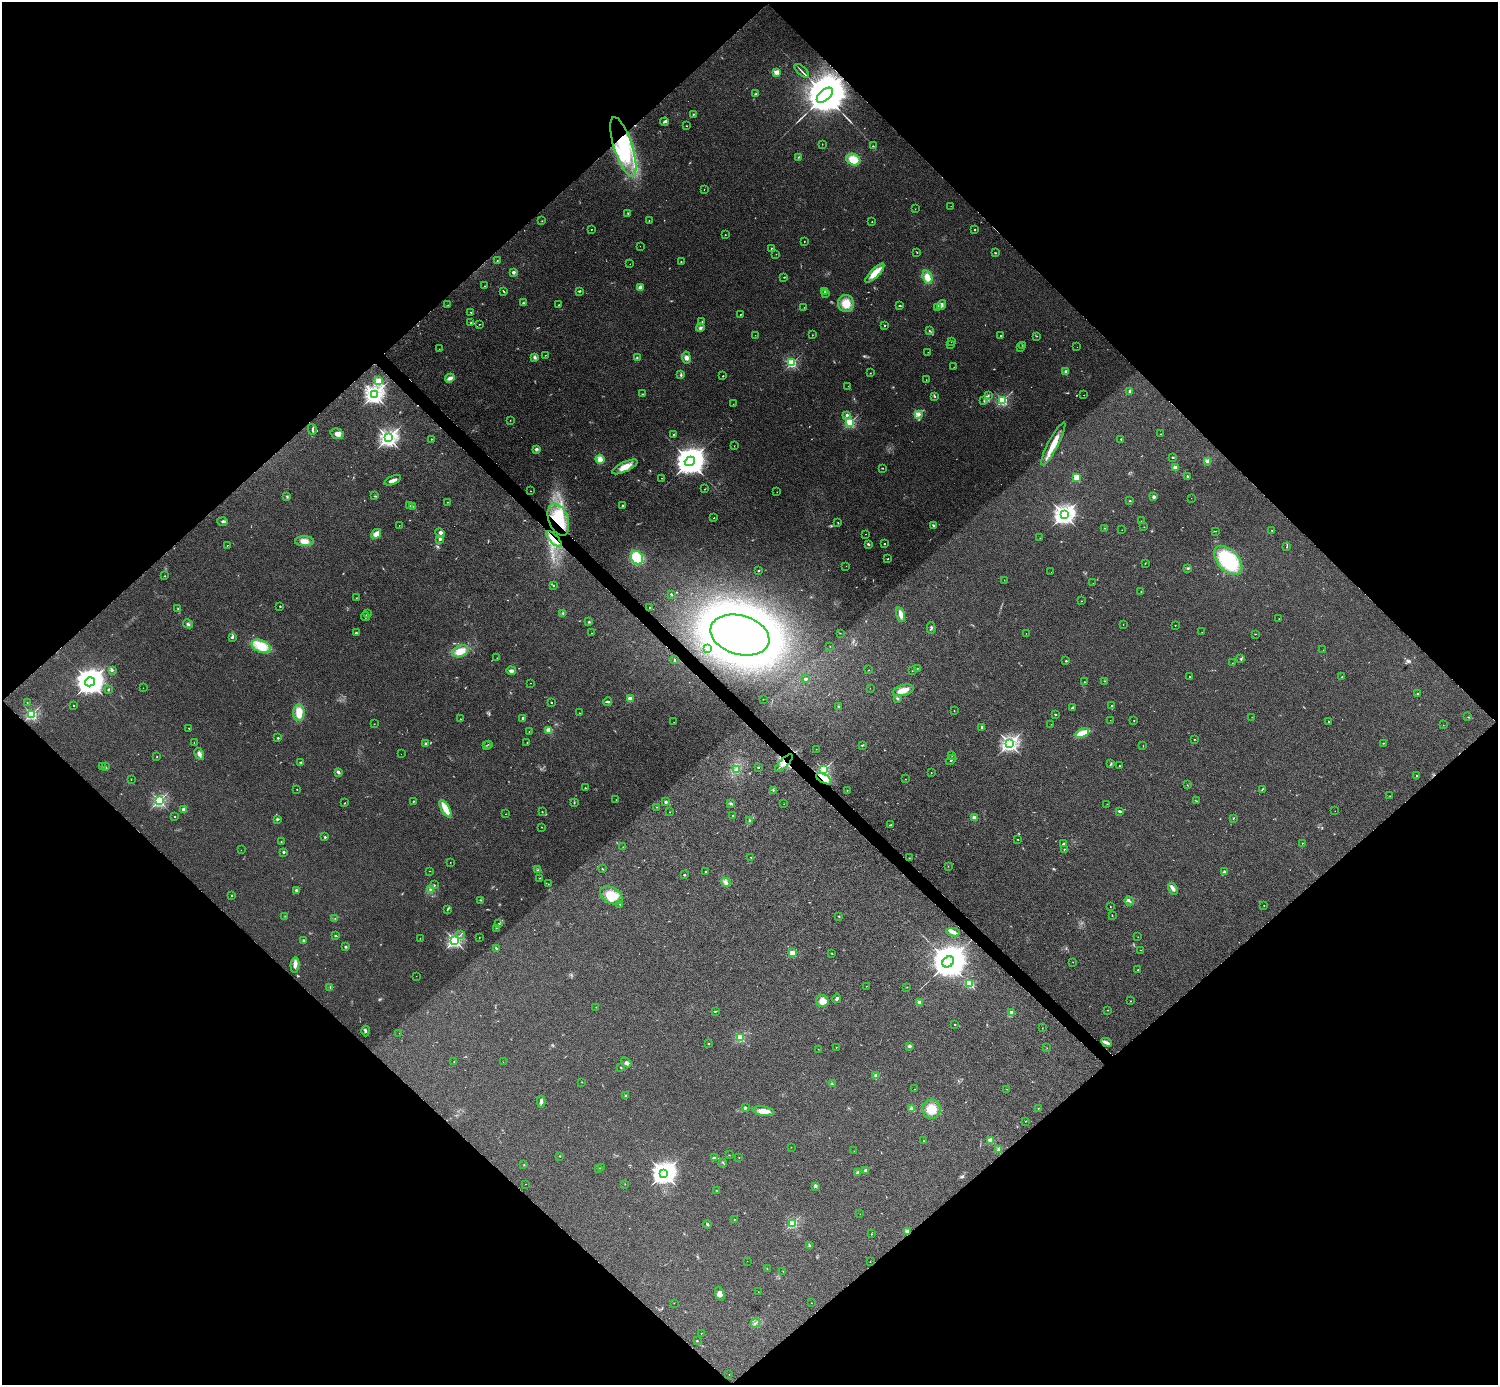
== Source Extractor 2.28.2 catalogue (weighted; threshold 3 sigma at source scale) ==
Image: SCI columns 1-5981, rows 298-5827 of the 5981 x 5981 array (HDU 1 of 3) = the unmasked area's bounding box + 8 px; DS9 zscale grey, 4 x 4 block average (1 PNG px = mean of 4 x 4 image px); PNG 1500 x 1387 px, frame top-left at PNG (2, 2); each listed source drawn as its Kron ellipse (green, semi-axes under 4 px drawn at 4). Shown black and unused: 51% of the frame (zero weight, under 4 of 8 exposures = <1% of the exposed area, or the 3 px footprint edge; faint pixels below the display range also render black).
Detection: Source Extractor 2.28.2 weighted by HDU 2 'WHT'. Background 0.0442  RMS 0.0039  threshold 0.0158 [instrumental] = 3 sigma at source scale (4.09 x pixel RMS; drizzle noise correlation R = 1.36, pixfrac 0.8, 0.05/0.05 arcsec/px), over >= 5 px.
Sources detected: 494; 20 too faint to see at this stretch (4 x 4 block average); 1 inside a brighter object's white glare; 2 cosmic-ray / hot-pixel residue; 2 long thin detections or spike segments (spike, bleed or trail) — neither listed nor drawn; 7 coinciding with a brighter row at this scale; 13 inside a brighter listed object's ellipse — not listed separately; the other 449 listed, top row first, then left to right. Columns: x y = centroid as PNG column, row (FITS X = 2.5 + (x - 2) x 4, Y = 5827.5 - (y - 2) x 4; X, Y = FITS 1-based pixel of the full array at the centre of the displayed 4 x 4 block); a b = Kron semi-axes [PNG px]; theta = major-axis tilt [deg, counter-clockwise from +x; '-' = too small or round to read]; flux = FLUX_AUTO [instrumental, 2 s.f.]
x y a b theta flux
802 71 9 2 -43 3.3
776 72 2 2 - 75
756 93 2 2 - 1.4
825 95 10 5 41 20000
693 114 2 2 - 5.4
664 122 4 2 - 3.9
686 126 2 2 - 1.2
822 144 2 2 - 0.83
873 146 2 2 - 1.4
623 147 31 9 -72 120
799 157 3 2 - 1.6
853 160 7 5 -22 34
704 189 2 2 - 0.65
951 206 2 2 - 0.33
915 209 2 2 - 1.2
628 213 2 2 - 1.3
542 221 2 2 - 0.75
649 221 2 2 - 1.6
872 222 2 2 - 1.7
591 229 2 2 - 2
975 229 2 2 - 2.4
725 235 2 2 - 0.71
804 242 2 2 - 0.81
640 246 2 2 - 0.34
771 248 2 2 - 3.4
917 252 2 2 - 1.1
995 253 4 2 - 1.4
776 254 2 2 - 0.89
497 260 2 2 - 1.1
681 261 2 2 - 3.4
630 264 2 2 - 0.63
513 272 2 2 - 27
875 273 13 4 45 33
784 277 2 2 - 1.3
927 277 7 4 -73 21
485 286 2 2 - 0.59
640 287 3 2 - 8.3
504 291 3 2 - 2.2
580 291 3 2 - 1.8
825 291 2 2 - 1.7
825 294 2 2 - 0.85
523 303 3 2 - 2.4
846 304 8 8 - 30
448 305 2 2 - 0.69
558 305 2 2 - 0.63
900 305 3 2 - 1.7
941 305 5 3 - 5.3
804 307 2 2 - 0.67
938 307 3 3 - 2.9
471 312 2 2 - 1.4
740 314 2 2 - 2
702 322 2 2 - 1.2
471 323 2 2 - 1.1
479 324 2 2 - 0.88
884 325 2 2 - 2.1
700 328 4 3 - 4.2
929 330 3 2 - 1.7
755 335 2 2 - 0.65
812 335 2 2 - 0.75
1001 336 2 2 - 1.3
1037 336 2 2 - 0.75
951 341 2 2 - 1.3
950 344 2 2 - 0.45
1022 345 2 2 - 0.5
1020 347 2 2 - 0.53
1077 347 2 2 - 0.27
439 349 2 2 - 0.64
928 352 2 2 - 0.57
545 355 2 2 - 1.1
535 357 4 3 - 3.7
637 357 2 2 - 1.2
686 357 6 4 -82 7.5
792 363 2 2 - 260
954 367 2 2 - 0.33
1066 372 2 2 - 48
870 373 2 2 - 0.64
681 375 4 2 - 3.8
723 376 2 2 - 3.4
450 378 5 3 - 10
926 380 2 2 - 0.47
379 381 2 2 - 150
848 386 2 2 - 0.32
1130 391 2 2 - 20
374 394 3 3 - 1100
642 394 3 2 - 0.94
1084 395 2 2 - 1
934 396 3 2 - 2.2
988 396 2 2 - 1.3
1003 400 2 2 - 310
984 401 2 2 - 0.69
733 404 2 2 - 0.72
918 414 4 3 - 10
847 415 2 2 - 18
510 420 2 2 - 0.59
850 422 2 2 - 260
312 429 5 2 - 2.8
337 434 7 5 -17 12
673 434 2 2 - 1.5
1161 434 2 2 - 0.64
388 438 3 2 - 1000
431 439 2 2 - 3.4
1120 439 3 2 - 1.2
1053 444 24 5 62 33
734 446 2 2 - 0.49
536 449 2 2 - 29
1173 457 3 2 - 1.7
600 459 5 4 - 13
690 461 5 4 - 5200
1208 461 2 2 - 87
625 467 14 5 25 23
882 468 2 2 - 1.3
1175 468 2 2 - 64
1187 476 2 2 - 7.3
1077 477 2 2 - 120
662 478 2 2 - 0.98
393 480 9 3 22 8.1
705 489 2 2 - 0.74
530 491 2 2 - 1.2
777 492 2 2 - 0.56
375 496 2 2 - 1.1
287 497 2 2 - 1.5
1154 497 4 3 - 4.2
1191 498 2 2 - 0.32
1130 501 2 2 - 1.3
447 502 2 2 - 0.81
623 505 2 2 - 1.8
410 506 3 2 - 2.5
413 506 2 2 - 1.8
1064 515 3 3 - 1500
714 518 2 2 - 1.1
558 520 16 10 -69 99
223 521 5 2 - 3.9
1141 521 2 2 - 0.55
838 523 2 2 - 1.1
399 525 2 2 - 0.56
933 526 4 2 - 2.9
1144 527 2 2 - 0.65
1105 528 2 2 - 0.85
1122 530 2 2 - 0.41
1272 530 2 2 - 0.89
1215 531 3 2 - 0.81
440 533 5 3 - 7.5
376 534 5 3 - 18
865 534 2 2 - 0.68
1040 538 2 2 - 0.51
440 539 3 2 - 4.8
554 539 10 2 -45 9.7
304 541 9 5 -2 15
868 544 3 2 - 2.6
884 544 2 2 - 4.6
227 546 2 2 - 0.82
1286 547 2 2 - 0.68
637 558 7 6 - 87
888 559 2 2 - 1.5
1228 560 17 10 -46 170
1145 564 2 2 - 0.62
846 566 2 2 - 0.39
1188 568 3 2 - 2.4
758 571 2 2 - 2
1051 572 2 2 - 0.28
164 576 2 2 - 0.76
1004 580 2 2 - 0.51
1093 583 2 2 - 0.55
553 586 2 2 - 1.4
1141 591 2 2 - 0.59
671 594 3 2 - 2
356 598 2 2 - 0.56
1081 601 2 2 - 0.59
280 606 2 2 - 5
649 607 2 2 - 2.7
178 609 2 2 - 1.4
563 613 3 2 - 2.2
367 614 2 2 - 0.68
901 615 8 3 -74 12
365 617 4 2 - 2.1
1279 619 2 2 - 0.56
589 622 2 2 - 1.8
188 624 5 2 - 3
1123 624 2 2 - 0.39
1175 625 2 2 - 1.5
931 628 6 2 -89 3.2
1202 632 2 2 - 0.52
356 633 3 2 - 2
591 633 2 2 - 1.5
840 633 2 2 - 0.74
1026 633 2 2 - 0.38
1255 634 2 2 - 0.82
740 635 30 19 -16 1700
232 637 3 2 - 3.7
261 646 10 6 -24 44
830 646 2 2 - 0.84
708 648 2 2 - 3.2
1323 650 2 2 - 0.35
460 651 8 5 20 27
497 658 2 2 - 0.45
674 659 2 2 - 1
1241 659 3 2 - 2.2
1066 661 2 2 - 5.1
1232 663 2 2 - 0.42
917 668 2 2 - 1
112 670 4 3 - 2.7
868 670 2 2 - 1.8
511 671 5 3 - 6.7
912 671 2 2 - 0.64
1190 677 2 2 - 3.6
1342 677 2 2 - 3.7
805 679 3 3 - 2.9
1104 681 2 2 - 0.61
90 682 5 4 - 3600
1084 682 2 2 - 3.3
530 683 2 2 - 0.69
143 688 2 2 - 0.47
870 688 2 2 - 0.29
108 690 3 2 - 1.9
903 690 11 5 15 21
1417 694 2 2 - 4.4
897 698 4 2 - 2.2
630 699 2 2 - 87
763 699 2 2 - 0.6
27 702 2 2 - 1.3
551 702 2 2 - 4.7
607 702 4 2 - 2.9
73 705 2 2 - 0.89
838 706 2 2 - 1
1111 706 3 2 - 1.8
1073 707 4 2 - 4.8
954 711 2 2 - 1.8
299 713 8 5 87 27
579 713 2 2 - 0.76
32 714 2 2 - 370
1056 715 2 2 - 1.4
1252 717 2 2 - 0.53
1468 717 2 2 - 0.58
523 718 3 2 - 3.1
460 719 2 2 - 1.6
1110 720 2 2 - 0.36
1134 721 2 2 - 0.83
674 722 2 2 - 0.3
1328 722 2 2 - 0.97
374 724 2 2 - 0.6
1051 724 2 2 - 0.47
1443 725 2 2 - 0.48
982 727 2 2 - 18
189 728 2 2 - 1.4
549 730 2 2 - 93
529 731 2 2 - 0.65
1082 733 7 3 22 41
278 738 2 2 - 5.9
1194 739 2 2 - 1.6
194 743 2 2 - 0.76
527 743 2 2 - 0.73
1009 743 3 2 - 880
1383 743 3 2 - 0.83
426 744 3 2 - 2.2
489 744 2 2 - 1.1
486 745 2 2 - 0.62
862 745 3 2 - 2.1
1143 746 2 2 - 0.57
816 749 2 2 - 0.35
199 754 6 3 -61 9
401 754 2 2 - 0.28
952 755 2 2 - 0.81
157 757 2 2 - 0.99
951 760 6 2 44 2.9
301 762 3 2 - 1.7
784 763 12 3 44 13
1111 764 2 2 - 0.9
1120 766 2 2 - 1.4
102 767 2 2 - 0.44
105 767 4 2 - 1.7
758 767 2 2 - 5.7
736 770 3 2 - 3.8
824 770 2 2 - 380
338 773 3 3 - 4
931 773 2 2 - 0.75
1417 776 2 2 - 3.2
131 779 2 2 - 2.1
824 779 8 4 -29 26
905 779 2 2 - 0.67
1187 785 2 2 - 0.85
585 788 2 2 - 3.1
297 789 2 2 - 1.9
1262 789 3 2 - 1.5
773 790 2 2 - 1.3
847 791 2 2 - 0.69
1390 796 2 2 - 0.54
616 800 2 2 - 0.53
159 801 2 2 - 430
414 801 3 2 - 1.2
1197 801 2 2 - 0.67
666 802 2 2 - 17
345 803 2 2 - 0.98
574 803 3 2 - 1.7
731 803 3 2 - 2.6
784 804 2 2 - 0.42
1107 804 2 2 - 0.38
656 807 2 2 - 0.68
445 809 10 4 -61 32
184 810 3 2 - 7.8
1120 811 4 2 - 3.2
1335 811 2 2 - 0.34
542 812 2 2 - 1.3
670 812 2 2 - 0.77
506 814 2 2 - 1
733 815 2 2 - 0.74
175 817 2 2 - 2.1
974 818 2 2 - 50
1233 818 2 2 - 1.2
277 820 2 2 - 1.8
750 820 3 2 - 2
891 825 4 2 - 2.3
542 827 2 2 - 1.2
325 837 2 2 - 8.3
1018 839 2 2 - 0.84
281 841 2 2 - 0.72
1302 843 2 2 - 1.9
1064 844 3 2 - 4.5
623 847 2 2 - 0.57
1064 849 2 2 - 3.8
241 850 2 2 - 0.39
284 852 2 2 - 9.9
751 857 2 2 - 4.6
909 858 2 2 - 0.75
450 862 2 2 - 0.52
948 866 2 2 - 0.61
602 869 2 2 - 0.88
538 870 3 2 - 1.7
429 871 2 2 - 0.87
705 871 2 2 - 5.4
1224 872 4 3 - 2.9
684 875 2 2 - 9.5
539 878 2 2 - 1
726 882 5 4 - 6.3
548 884 2 2 - 0.53
434 885 2 2 - 0.93
1173 889 6 3 -61 8
296 890 2 2 - 5.9
430 890 3 2 - 1.4
232 895 2 2 - 2.4
611 895 12 8 -28 46
480 900 2 2 - 1
1129 901 5 2 - 3.1
620 904 2 2 - 2.1
1264 905 2 2 - 0.69
1110 907 2 2 - 0.63
447 910 3 2 - 1.6
285 916 2 2 - 0.79
839 916 2 2 - 1.2
1112 916 2 2 - 0.69
335 918 2 2 - 0.72
499 924 3 2 - 2
496 928 2 2 - 1.1
953 932 7 4 -11 8.5
461 934 2 2 - 0.7
336 936 2 2 - 2.4
1138 937 2 2 - 0.44
420 938 2 2 - 0.48
479 938 2 2 - 0.93
303 940 2 2 - 3.3
455 940 2 2 - 620
346 947 2 2 - 11
496 948 3 2 - 2
1140 950 2 2 - 1.1
792 953 2 2 - 84
832 953 2 2 - 1.1
948 962 6 5 - 9400
1073 962 2 2 - 0.95
295 965 8 4 84 9.5
1138 970 2 2 - 1.3
416 976 2 2 - 0.76
970 984 4 3 - 20
866 986 2 2 - 0.74
907 987 2 2 - 0.72
330 988 2 2 - 0.91
837 998 5 3 - 3.8
822 1001 6 6 - 20
1131 1001 2 2 - 2.3
919 1002 2 2 - 41
596 1007 2 2 - 0.7
1108 1010 2 2 - 2.1
715 1011 3 2 - 1.6
1011 1013 2 2 - 40
955 1024 2 2 - 2.8
1042 1028 2 2 - 0.64
366 1031 5 2 - 2.5
399 1033 2 2 - 0.45
740 1037 2 2 - 190
1107 1042 6 3 -25 8
708 1044 2 2 - 6.1
910 1046 2 2 - 23
836 1047 2 2 - 1.1
1047 1048 2 2 - 0.62
818 1049 2 2 - 0.57
454 1062 3 2 - 1.3
503 1062 2 2 - 0.32
626 1062 6 3 -42 6.1
621 1067 2 2 - 1.5
876 1076 2 2 - 54
582 1082 2 2 - 0.75
832 1084 2 2 - 0.88
915 1089 2 2 - 1
1007 1089 2 2 - 0.44
626 1095 2 2 - 4.6
541 1102 6 2 88 6.6
745 1108 2 2 - 19
1038 1108 2 2 - 1
912 1109 3 3 - 5
931 1109 9 9 - 36
763 1111 11 4 -9 20
1026 1121 2 2 - 0.71
990 1140 2 2 - 74
924 1141 2 2 - 0.95
791 1147 2 2 - 0.55
999 1149 2 2 - 61
854 1151 2 2 - 0.35
729 1155 2 2 - 0.67
560 1156 2 2 - 3.8
714 1157 3 2 - 2.1
739 1158 2 2 - 2.7
723 1162 2 2 - 1.1
524 1165 2 2 - 0.92
598 1168 2 2 - 0.79
601 1168 2 2 - 0.91
865 1170 3 2 - 4.5
664 1173 4 3 - 2200
858 1173 3 2 - 3.8
526 1184 2 2 - 0.67
625 1184 2 2 - 0.88
816 1186 2 2 - 3.6
717 1191 2 2 - 0.64
860 1214 2 2 - 0.4
735 1219 3 2 - 1.2
793 1223 2 2 - 270
707 1224 4 2 - 2.5
907 1231 2 2 - 65
871 1234 2 2 - 1.1
809 1246 3 2 - 2.3
747 1261 2 2 - 0.31
870 1262 2 2 - 1.2
767 1268 2 2 - 0.72
783 1271 3 2 - 0.64
758 1292 2 2 - 0.41
720 1294 7 4 -71 8.9
674 1303 2 2 - 1.2
811 1303 2 2 - 1.1
755 1323 5 2 - 3.1
701 1333 2 2 - 0.98
697 1341 3 2 - 1.3
729 1375 2 2 - 0.47
Overlapping masked pixels (flux is a lower limit): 7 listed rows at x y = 825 95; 623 147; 558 520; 554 539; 784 763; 824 779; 907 1231
Diffuse or blended objects may show on this block-average render without a row.